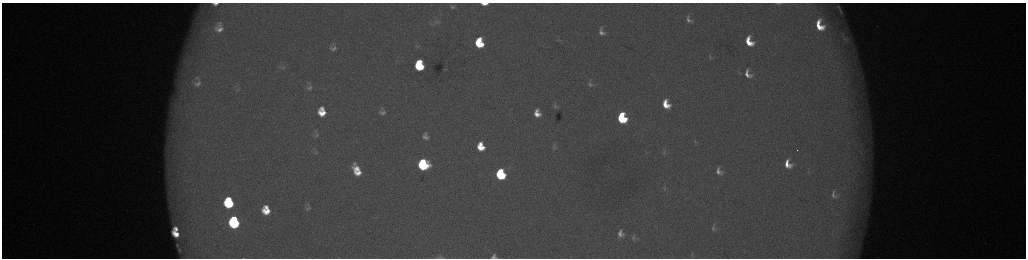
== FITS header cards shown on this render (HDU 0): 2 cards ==
NAXIS1  =                 2048 /fastest changing axis
NAXIS2  =                  512 /next to fastest changing axis

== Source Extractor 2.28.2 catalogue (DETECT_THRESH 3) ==
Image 2048 x 512 px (HDU 0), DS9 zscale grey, zoomed out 1/2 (1 PNG px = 2 x 2 image px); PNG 1028 x 260 px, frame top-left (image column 1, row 511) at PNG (2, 3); no overlay
Background 179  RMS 2.2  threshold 6.47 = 3 sigma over >= 5 px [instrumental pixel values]
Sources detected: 77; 4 cannot appear on this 1/2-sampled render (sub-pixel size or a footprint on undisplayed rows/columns) and are not listed; the other 73 listed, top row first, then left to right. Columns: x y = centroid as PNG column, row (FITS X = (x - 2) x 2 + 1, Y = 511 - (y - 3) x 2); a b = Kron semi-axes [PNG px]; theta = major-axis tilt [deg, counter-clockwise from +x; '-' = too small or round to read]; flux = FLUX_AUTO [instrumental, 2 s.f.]
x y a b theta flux
484 3 6 3 -1 5900
778 3 7 2 0 880
215 4 5 3 - 2400
452 6 5 3 - 780
838 6 10 6 -85 2100
840 9 5 3 - 680
841 12 11 7 -69 2800
689 19 12 7 -62 2900
437 21 9 4 -15 1100
433 24 7 3 -9 730
220 25 8 6 -40 1500
820 25 12 8 -64 13000
219 29 11 8 -11 3700
602 32 8 5 -66 2500
843 34 6 3 -78 720
479 40 6 4 -86 6100
558 40 6 4 2 510
749 42 9 6 -65 11000
479 44 8 7 - 19000
417 46 8 4 -17 920
186 47 4 3 - 770
195 47 3 3 - 550
333 48 11 8 -7 2700
710 57 7 4 -50 930
188 61 8 7 - 3500
187 66 10 6 -62 3300
419 66 8 6 -82 32000
282 67 8 4 -3 890
748 74 13 8 -66 4900
197 78 11 7 -37 2800
197 83 13 9 6 3500
590 84 9 5 -15 1500
309 87 10 6 13 1900
239 89 7 3 62 730
666 104 8 6 -67 9100
555 106 7 6 - 1200
322 112 8 7 - 9600
383 112 7 5 -2 1700
537 113 7 6 - 5000
622 118 8 6 -70 39000
316 131 3 2 - 320
425 134 5 5 - 880
316 135 7 5 35 940
426 137 8 6 -14 2200
695 142 6 2 -75 440
481 146 8 7 - 11000
554 147 7 5 -77 930
664 152 8 4 64 1200
316 153 7 3 50 500
423 162 5 3 - 14000
788 164 10 7 -68 6800
423 165 9 7 -1 49000
357 168 9 6 -45 6400
719 171 8 5 -64 2800
808 172 5 3 - 430
358 173 8 5 -2 5900
500 174 8 6 -74 49000
664 188 9 4 -89 980
834 194 7 4 -82 1600
229 203 10 8 -79 35000
308 208 10 7 8 2000
266 210 10 8 -78 11000
234 222 9 8 - 60000
713 228 9 5 85 1300
176 229 4 3 - 2600
176 234 7 5 -44 7500
620 234 7 6 - 3200
634 238 7 5 81 1200
177 245 3 1 - 270
179 250 3 2 - 330
692 254 3 2 - 360
494 256 7 6 - 1900
439 257 11 7 16 1800
At the frame edge (FLAGS 8, measured only in part): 5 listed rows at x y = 484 3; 778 3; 215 4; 494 256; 439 257
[4 sub-pixel or undisplayed-footprint detections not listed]